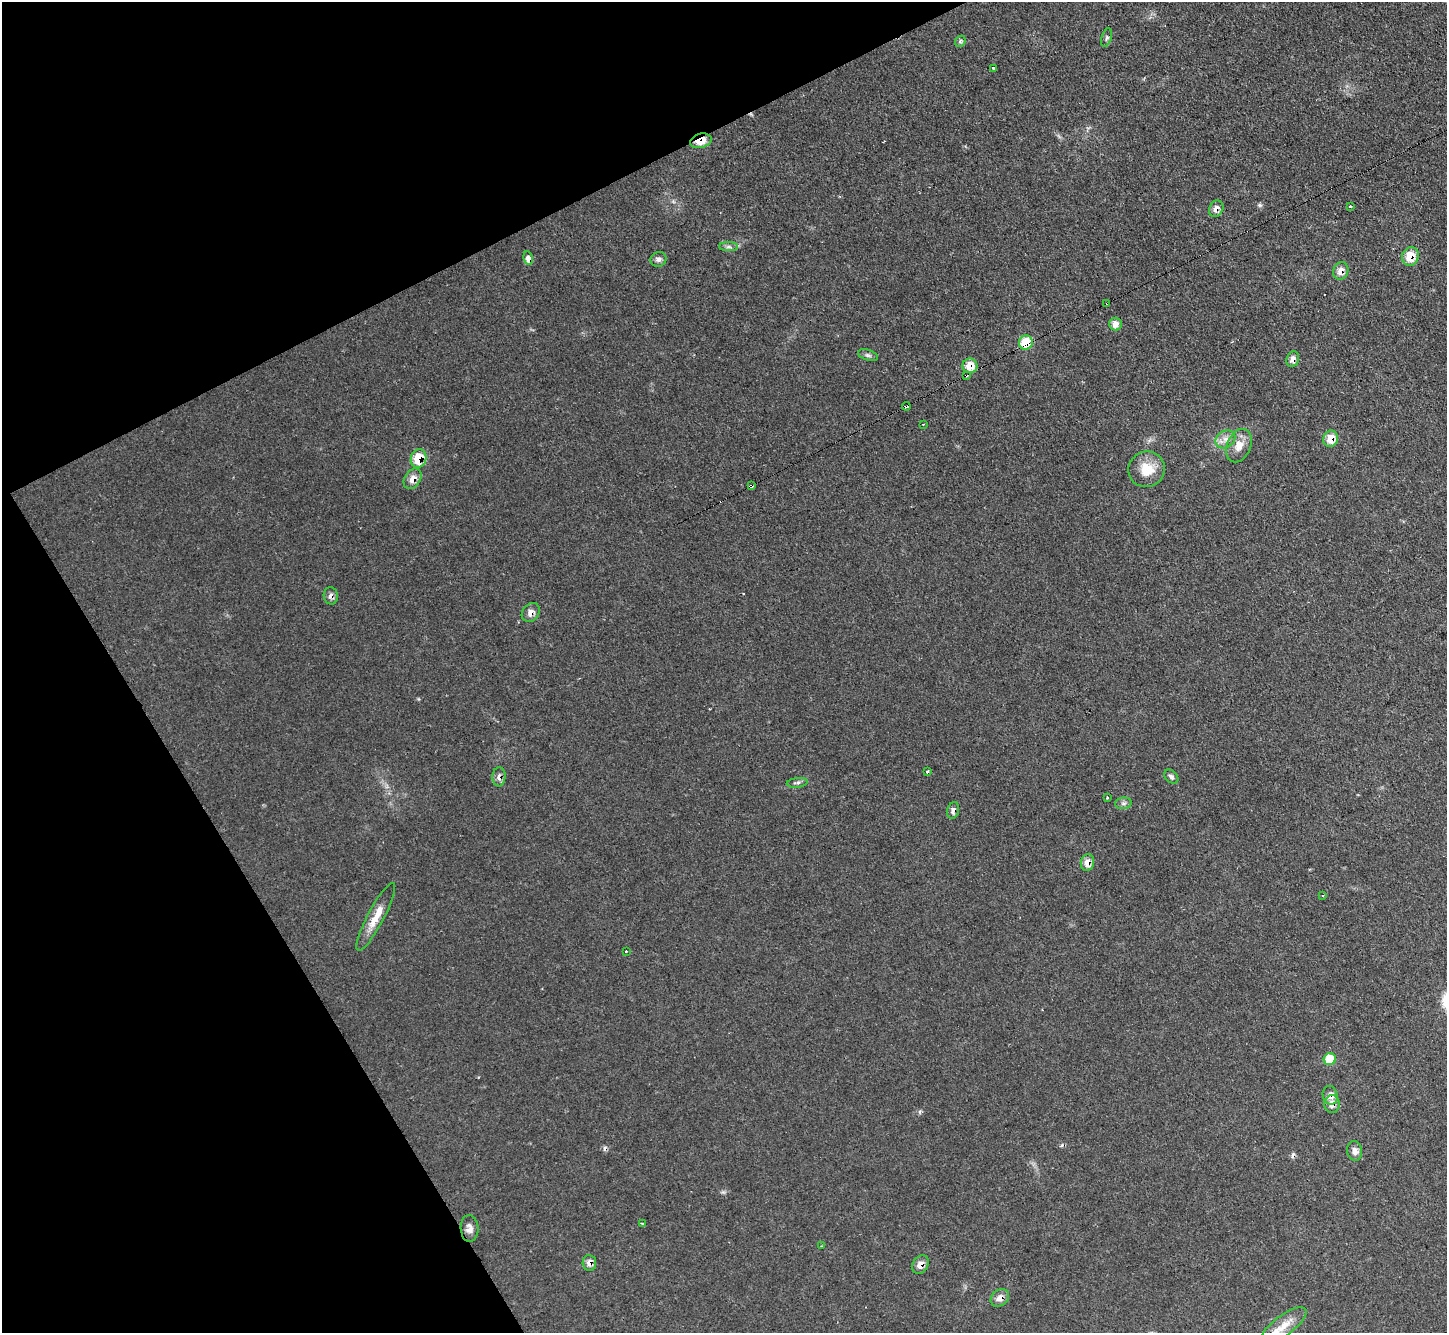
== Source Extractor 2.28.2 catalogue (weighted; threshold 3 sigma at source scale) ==
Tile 5 of 4 x 4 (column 1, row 2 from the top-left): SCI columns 2-1446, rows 2818-4148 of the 5782 x 5770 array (HDU 1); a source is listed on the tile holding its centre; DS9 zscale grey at full resolution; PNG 1449 x 1335 px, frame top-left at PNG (2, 2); each listed source drawn as its Kron ellipse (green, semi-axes under 4 px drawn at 4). Shown black and unused: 24% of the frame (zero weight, under 2 of 3 exposures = <1% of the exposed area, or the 3 px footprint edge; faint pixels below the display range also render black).
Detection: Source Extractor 2.28.2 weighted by HDU 2 'WHT'; one run over the whole footprint, this tile lists its part. Background 0.0986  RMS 0.0077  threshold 0.0349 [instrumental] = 3 sigma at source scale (4.5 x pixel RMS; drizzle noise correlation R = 1.50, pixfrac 1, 0.05/0.05 arcsec/px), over >= 5 px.
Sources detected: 57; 5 cosmic-ray / hot-pixel residue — neither listed nor drawn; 1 inside a brighter listed object's ellipse — not listed separately; the other 51 listed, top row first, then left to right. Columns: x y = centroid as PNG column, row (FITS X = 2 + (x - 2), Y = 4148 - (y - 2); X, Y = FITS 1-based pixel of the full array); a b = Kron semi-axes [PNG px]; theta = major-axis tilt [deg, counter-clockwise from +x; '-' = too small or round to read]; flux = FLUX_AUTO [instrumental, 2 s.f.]
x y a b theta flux
1107 38 9 5 75 1.6
960 41 6 5 - 1.2
993 68 3 3 - 3.7
701 141 11 7 16 10
1350 206 3 2 - 1.7
1216 209 9 6 63 4.8
728 247 9 4 0 2.1
1410 256 9 8 - 14
528 258 7 4 -80 7.2
658 259 8 7 - 2.7
1341 271 9 7 66 6.4
1107 303 3 3 - 2.6
1115 324 6 6 - 6.6
1026 342 7 6 - 20
868 355 10 5 -18 2
1293 359 8 6 71 4.5
970 366 7 7 - 12
966 375 4 3 - 1.8
906 406 4 3 - 5.2
923 424 3 2 - 0.88
1225 439 10 8 34 5.2
1331 439 8 7 - 12
1239 446 17 12 66 9.4
418 458 9 7 72 20
1147 469 18 17 - 18
413 479 11 8 57 6.1
751 486 4 3 - 9.3
331 596 8 7 - 3
531 612 10 8 50 4.5
927 771 3 3 - 2.9
499 777 9 6 86 3.9
1171 777 8 6 -41 2
797 783 10 4 6 1.9
1107 798 3 3 - 0.86
1123 803 8 5 6 2
953 810 8 6 73 3.2
1087 863 8 6 77 7.4
1323 895 3 2 - 0.64
376 917 38 8 62 13
626 951 3 3 - 1
1330 1059 6 6 - 23
1330 1095 9 7 -74 5.3
1332 1104 9 7 -85 5.9
1355 1151 10 7 -79 4.3
642 1223 3 3 - 3.2
469 1228 13 9 -87 4.6
821 1246 3 2 - 0.6
589 1263 8 6 -85 4.8
920 1265 10 7 59 5.4
1000 1298 10 8 38 5.7
1283 1326 27 10 36 11
Overlapping masked pixels (flux is a lower limit): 25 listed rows (the first 20) at x y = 701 141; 1216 209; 1410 256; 528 258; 1341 271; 1107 303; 1026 342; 1293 359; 970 366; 966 375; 906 406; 1331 439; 418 458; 413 479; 751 486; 331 596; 531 612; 499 777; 953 810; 1087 863